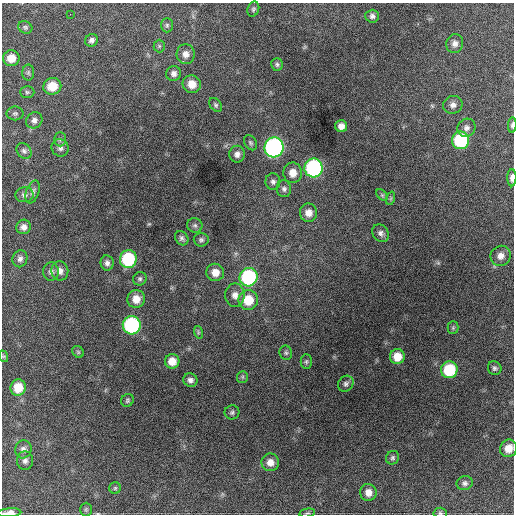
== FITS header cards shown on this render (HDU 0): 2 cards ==
NAXIS1  =                  512 / Axis length
NAXIS2  =                  512 / Axis length

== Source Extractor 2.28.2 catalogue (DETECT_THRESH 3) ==
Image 512 x 512 px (HDU 0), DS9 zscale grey, 1 PNG px = 1 image px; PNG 516 x 516 px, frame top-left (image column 1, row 512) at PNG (2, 3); each listed source drawn as its Kron ellipse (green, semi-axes under 4 px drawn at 4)
Background 1320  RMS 31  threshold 94.4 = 3 sigma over >= 5 px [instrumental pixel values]
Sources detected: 86; all 86 listed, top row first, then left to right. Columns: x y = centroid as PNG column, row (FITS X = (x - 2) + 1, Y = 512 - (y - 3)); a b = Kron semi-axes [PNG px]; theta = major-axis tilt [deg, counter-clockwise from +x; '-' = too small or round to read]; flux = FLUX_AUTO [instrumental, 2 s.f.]
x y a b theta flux
253 9 8 5 71 4500
70 14 2 2 - 4600
372 16 7 6 - 6800
167 25 7 6 - 4200
25 27 7 6 - 4000
92 40 7 6 - 6600
455 43 9 8 - 12000
159 46 6 5 - 3500
186 54 10 9 - 14000
11 58 8 8 - 27000
277 64 6 5 - 4400
28 73 8 6 -90 4800
174 73 7 7 - 8600
192 84 9 8 - 24000
52 86 9 8 - 39000
27 92 7 6 - 4200
216 105 8 5 -52 4600
453 105 10 9 - 10000
15 113 8 7 - 4900
34 120 8 7 - 8500
512 125 8 3 87 4700
341 126 6 6 - 12000
466 128 9 8 - 9100
60 139 7 6 - 4100
461 140 9 8 - 150000
251 143 8 6 -58 4500
274 147 10 9 - 550000
60 148 9 8 - 8100
24 151 8 7 - 6300
237 154 8 8 - 10000
313 168 9 9 - 310000
293 173 10 9 - 22000
512 178 8 4 89 9800
273 182 8 7 - 7000
284 189 8 7 - 7200
33 192 12 6 71 7800
24 195 9 7 6 7200
382 195 7 4 -45 3700
391 198 7 4 71 3200
308 213 9 8 - 19000
195 225 8 7 - 5200
23 227 7 7 - 10000
381 233 9 7 -52 8000
182 238 8 6 -53 5800
201 240 7 7 - 5400
501 256 10 10 - 16000
20 259 8 7 - 7800
128 259 9 8 - 140000
107 263 7 6 - 7900
60 271 9 8 - 12000
51 272 9 8 - 8100
215 272 9 8 - 20000
248 277 9 9 - 200000
140 279 7 6 - 4700
235 295 11 10 - 15000
136 299 9 8 - 25000
248 300 10 9 - 48000
132 325 9 9 - 270000
453 328 6 5 - 3400
198 332 6 4 -73 3400
78 352 6 5 - 3600
286 353 7 6 - 4400
3 356 6 4 -72 2700
397 357 7 7 - 30000
172 361 7 7 - 24000
306 362 7 5 90 4100
495 368 7 6 - 5300
449 370 8 8 - 94000
242 377 6 5 - 3500
190 380 7 6 - 8600
346 384 8 7 - 6300
18 388 8 7 - 37000
127 400 7 6 - 4000
232 412 7 7 - 5200
509 448 9 8 - 26000
23 449 9 8 - 8700
393 458 7 6 - 4700
25 461 9 8 - 8200
270 462 9 9 - 17000
465 483 8 7 - 6600
115 488 6 5 - 3300
368 492 8 8 - 16000
86 509 7 5 90 3400
9 513 12 4 3 17000
307 513 8 4 12 3500
440 513 6 5 - 4100
At the frame edge (FLAGS 8, measured only in part): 7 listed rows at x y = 512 125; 512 178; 509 448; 86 509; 9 513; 307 513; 440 513